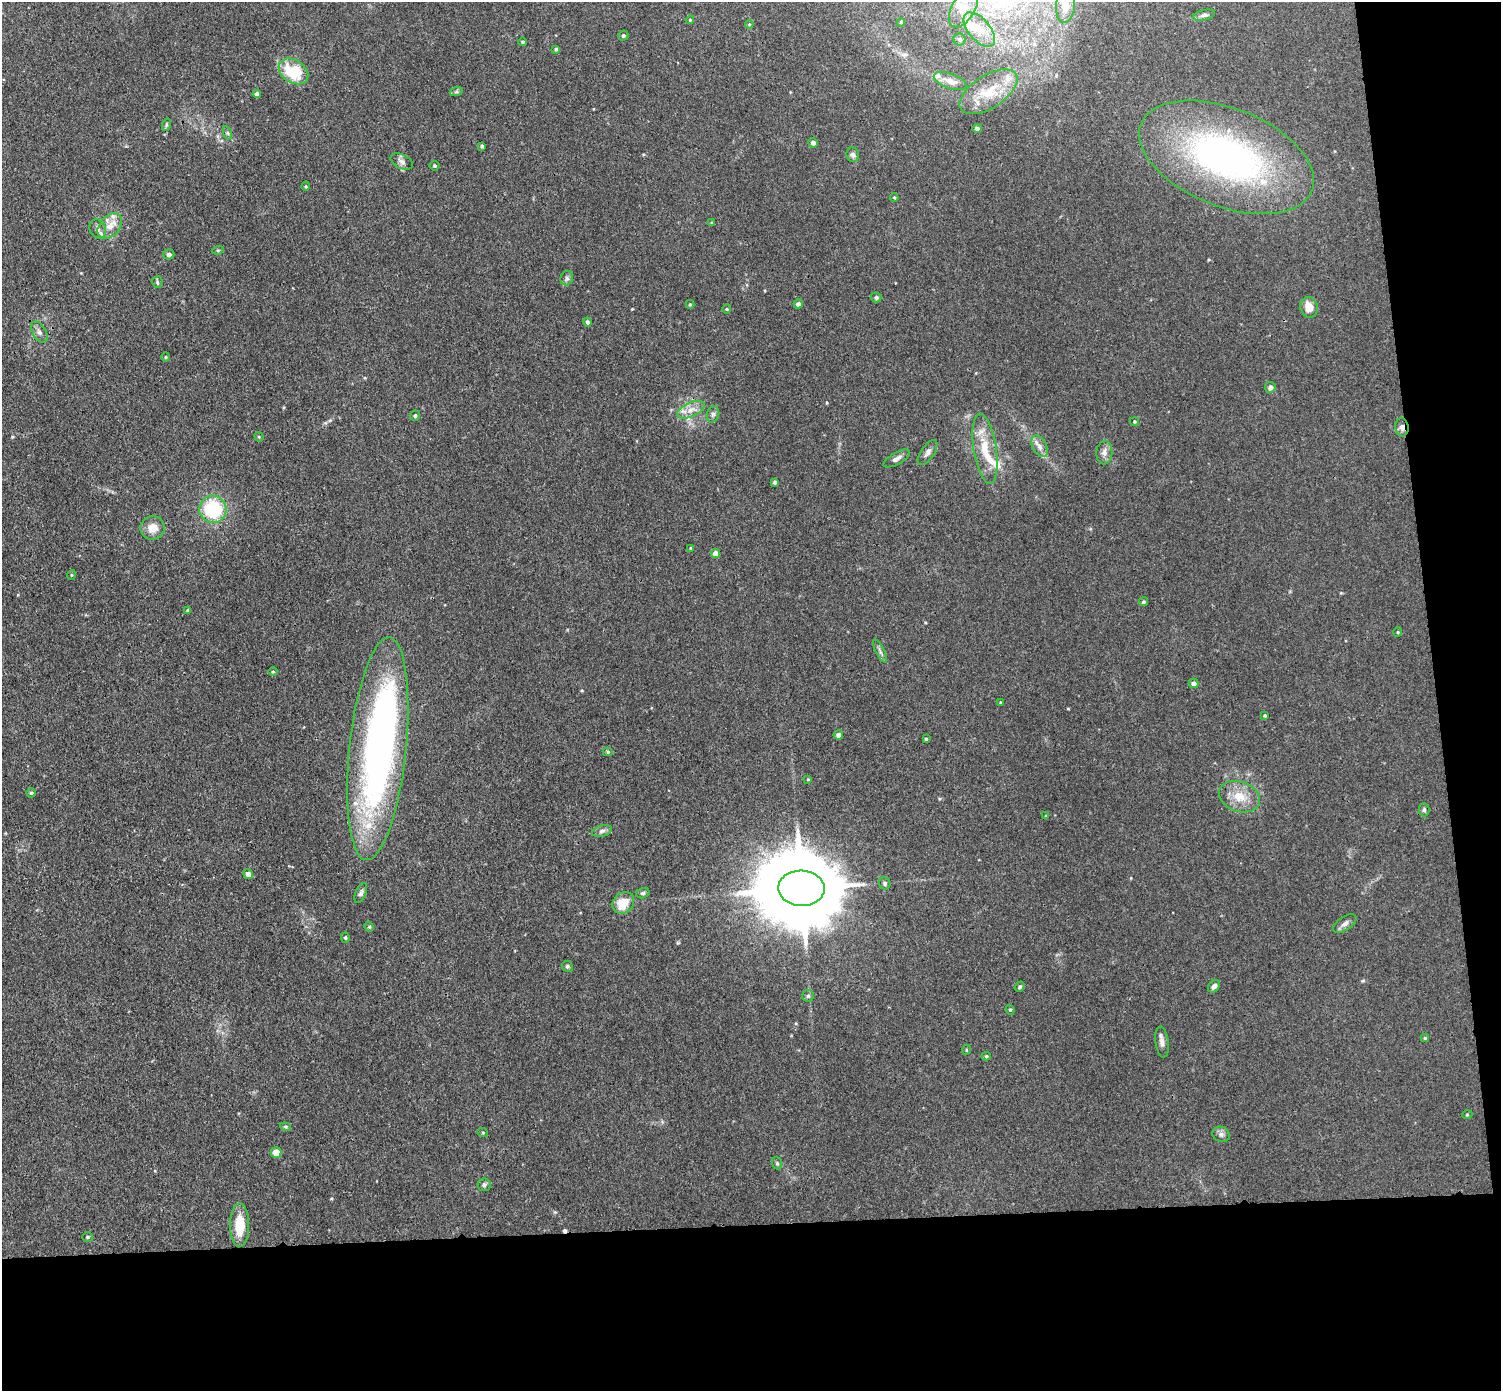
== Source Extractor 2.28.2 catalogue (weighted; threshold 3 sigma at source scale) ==
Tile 9 of 3 x 3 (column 3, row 3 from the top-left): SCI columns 3054-4552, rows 133-1521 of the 4608 x 4537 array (HDU 1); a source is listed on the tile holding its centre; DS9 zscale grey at full resolution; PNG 1503 x 1393 px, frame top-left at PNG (2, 2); each listed source drawn as its Kron ellipse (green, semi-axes under 4 px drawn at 4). Shown black and unused: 16% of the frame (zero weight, under 3 of 4 exposures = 6% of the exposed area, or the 3 px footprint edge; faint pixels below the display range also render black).
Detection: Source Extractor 2.28.2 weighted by HDU 2 'WHT'; one run over the whole footprint, this tile lists its part. Background 0.0394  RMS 0.0046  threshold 0.0209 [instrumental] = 3 sigma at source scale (4.5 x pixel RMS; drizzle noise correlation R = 1.50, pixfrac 1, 0.05/0.05 arcsec/px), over >= 5 px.
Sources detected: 114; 2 inside a brighter object's white glare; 1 cosmic-ray / hot-pixel residue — neither listed nor drawn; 6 inside a brighter listed object's ellipse — not listed separately; the other 105 listed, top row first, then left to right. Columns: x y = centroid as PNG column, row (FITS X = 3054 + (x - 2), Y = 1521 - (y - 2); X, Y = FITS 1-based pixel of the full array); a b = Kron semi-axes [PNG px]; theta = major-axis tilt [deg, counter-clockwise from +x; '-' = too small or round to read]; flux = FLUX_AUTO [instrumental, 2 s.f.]
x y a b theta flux
1065 5 18 9 84 4.9
963 8 21 11 59 6.9
1204 15 11 5 12 1.4
690 20 4 4 - 0.46
901 22 4 3 - 0.44
749 24 4 4 - 0.47
979 30 20 10 -49 7.6
623 36 5 4 - 0.75
960 39 6 6 - 0.94
523 42 4 3 - 0.6
556 49 3 3 - 0.78
293 71 16 11 -33 18
950 81 17 7 -20 3.8
456 92 7 4 18 0.79
989 92 33 16 33 13
257 94 4 4 - 1.7
166 125 6 4 72 0.66
977 128 4 4 - 1.3
228 133 7 4 -71 0.71
813 143 5 5 - 1.8
482 146 4 3 - 0.84
853 155 7 6 - 1.2
1226 157 92 49 -22 160
402 161 12 7 -26 2
434 166 5 5 - 0.74
306 186 4 3 - 0.44
894 198 4 3 - 0.47
712 223 4 3 - 0.53
110 226 14 10 48 5.4
98 229 10 8 -64 2.1
218 250 5 3 - 0.51
169 254 6 5 - 1.4
567 278 7 6 - 1.3
157 282 6 5 - 0.78
876 297 5 5 - 0.94
690 304 4 4 - 0.61
798 304 5 4 - 1.9
1309 307 10 8 -76 5.5
727 309 4 4 - 0.48
587 322 4 4 - 1.3
39 332 11 6 -60 1.8
166 357 5 3 - 0.45
1270 387 5 5 - 2
691 410 14 7 24 3.9
713 414 8 6 74 1.2
415 416 5 5 - 0.91
1134 422 5 4 - 0.48
1402 427 9 6 -82 2.1
259 437 5 4 - 0.47
1039 446 11 7 -60 2.5
985 449 35 11 -81 13
1104 452 12 8 87 2.5
928 453 14 6 56 2.1
897 458 15 6 29 2.1
775 482 4 3 - 1.1
213 509 14 13 - 28
153 528 12 11 - 5.4
691 548 4 3 - 0.53
716 553 4 4 - 6.2
71 575 5 3 - 0.37
1143 602 4 4 - 0.78
188 610 4 3 - 0.73
1398 632 5 3 - 0.38
880 651 13 3 -62 1.2
273 672 4 3 - 0.43
1194 683 5 5 - 1.9
1001 703 3 3 - 0.53
1265 715 4 4 - 0.56
838 735 5 4 - 1.8
926 739 3 3 - 0.5
378 749 112 28 84 220
608 752 5 4 - 0.67
808 779 3 3 - 0.37
31 793 4 4 - 0.71
1240 797 21 15 -20 9
1424 810 6 5 - 0.92
1046 816 4 4 - 0.55
602 831 10 5 15 1.5
248 874 5 5 - 2.2
885 883 6 5 - 0.99
801 888 23 17 -3 7200
361 893 11 5 67 1.2
643 893 7 5 15 0.76
623 903 12 9 45 8.1
1345 924 13 7 34 2
369 927 5 4 - 0.58
345 938 5 4 - 0.6
567 966 6 5 - 0.8
1214 986 7 5 47 1.5
1020 987 5 4 - 0.79
808 996 6 6 - 0.9
1010 1010 5 4 - 0.61
1425 1038 4 4 - 0.58
1162 1042 15 6 -83 2.4
966 1050 5 3 - 0.47
986 1056 4 4 - 0.66
1467 1115 5 3 - 0.42
285 1127 5 4 - 0.6
483 1133 5 3 - 0.45
1221 1134 9 7 -25 1.6
276 1153 5 5 - 5.7
777 1163 6 5 - 0.75
484 1185 6 6 - 1.3
240 1225 22 9 90 12
87 1237 5 4 - 0.64
Overlapping masked pixels (flux is a lower limit): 2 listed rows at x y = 1226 157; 1402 427
Isophote crosses this tile's border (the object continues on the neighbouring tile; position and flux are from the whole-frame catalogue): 2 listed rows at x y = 1065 5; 979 30